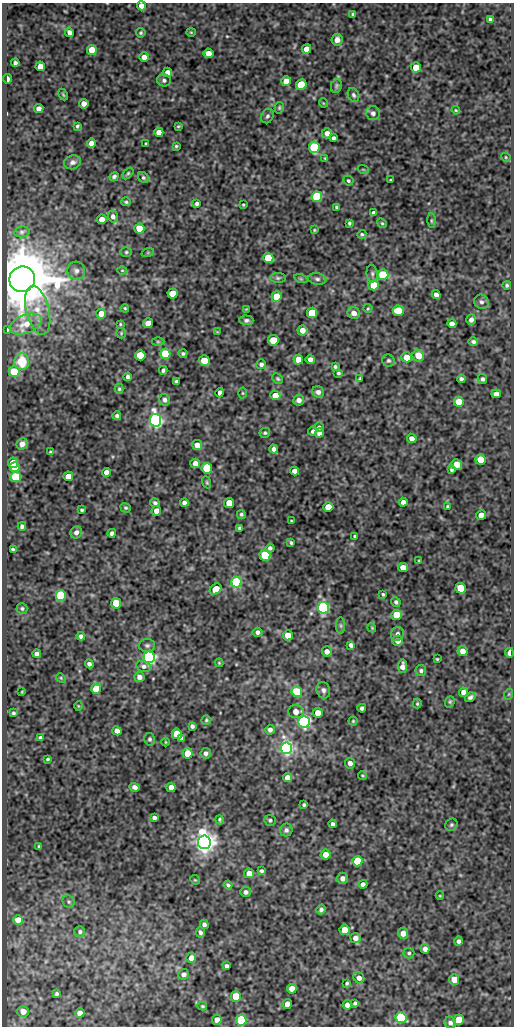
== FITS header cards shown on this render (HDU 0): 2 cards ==
NAXIS1  =                  512
NAXIS2  =                 1024

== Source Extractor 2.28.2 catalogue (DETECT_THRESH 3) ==
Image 512 x 1024 px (HDU 0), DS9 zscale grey, 1 PNG px = 1 image px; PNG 516 x 1028 px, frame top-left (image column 1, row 1024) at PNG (2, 3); each listed source drawn as its Kron ellipse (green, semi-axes under 4 px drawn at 4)
Background 71.1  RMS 0.49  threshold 1.46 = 3 sigma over >= 5 px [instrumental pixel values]
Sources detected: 293; all 293 listed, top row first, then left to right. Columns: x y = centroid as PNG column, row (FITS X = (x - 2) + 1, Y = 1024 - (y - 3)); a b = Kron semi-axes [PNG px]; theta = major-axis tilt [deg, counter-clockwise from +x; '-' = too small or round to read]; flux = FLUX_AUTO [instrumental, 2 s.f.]
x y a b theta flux
141 6 4 4 - 220
353 14 4 3 - 53
490 19 4 3 - 60
69 32 5 4 - 130
191 32 4 4 - 31
141 33 5 5 - 46
337 40 6 5 - 220
306 49 5 4 - 230
92 50 5 5 - 530
208 53 5 5 - 330
144 57 5 4 - 190
15 63 4 4 - 81
40 66 5 4 - 440
416 67 5 5 - 580
167 72 4 4 - 190
7 79 5 3 - 290
164 80 7 6 - 85
286 81 5 5 - 310
301 85 5 5 - 1600
336 86 7 5 80 61
63 94 6 3 -63 40
353 95 7 5 -65 71
323 103 5 3 - 24
84 104 5 4 - 190
39 108 4 4 - 150
279 108 6 4 76 47
456 110 4 3 - 31
373 113 7 7 - 110
267 116 7 6 - 80
77 126 3 3 - 49
178 126 3 2 - 34
159 132 5 4 - 220
327 133 5 5 - 170
333 138 4 3 - 74
91 143 5 4 - 190
146 144 3 3 - 43
176 146 3 3 - 41
314 147 5 5 - 2800
506 157 5 4 - 33
325 158 4 3 - 36
72 162 8 7 - 130
363 169 5 3 - 28
128 173 7 4 54 53
114 177 5 4 - 77
143 177 6 5 - 59
348 180 5 4 - 48
391 180 3 2 - 28
317 197 5 5 - 3500
126 202 5 4 - 51
197 203 4 4 - 75
243 205 3 2 - 36
337 207 4 3 - 68
373 213 4 3 - 79
113 216 6 5 - 120
102 219 5 4 - 270
431 221 7 3 -90 44
349 223 4 3 - 49
382 223 5 4 - 45
139 229 5 5 - 960
314 230 4 3 - 33
22 232 8 5 11 66
362 234 5 4 - 48
126 252 6 5 - 51
148 252 6 4 19 43
268 258 5 5 - 1200
122 270 5 3 - 30
76 271 9 9 - 150
372 274 9 5 -84 78
383 275 5 5 - 2300
278 278 8 5 0 63
22 279 13 12 - 190000
301 279 7 4 -18 54
317 279 9 5 -8 97
374 285 5 5 - 690
507 285 4 4 - 53
173 293 5 5 - 830
436 295 4 4 - 130
276 297 5 5 - 690
481 302 7 7 - 110
125 308 4 3 - 36
368 308 4 4 - 34
246 309 3 3 - 24
38 310 25 11 -76 560
398 311 5 5 - 960
312 313 5 5 - 1800
354 313 6 5 - 200
101 314 5 5 - 510
246 320 7 5 -1 77
471 320 5 4 - 120
148 323 5 4 - 240
26 324 17 9 20 490
120 324 4 3 - 34
452 324 4 4 - 150
7 330 4 2 - 30
302 330 5 5 - 250
217 332 4 4 - 25
121 333 5 5 - 41
273 340 5 5 - 910
158 342 6 4 -1 43
473 342 5 4 - 73
165 354 5 5 - 1300
183 354 4 4 - 59
140 355 5 5 - 850
418 356 6 5 - 530
407 357 5 5 - 430
298 359 5 5 - 450
310 359 4 4 - 160
204 360 5 5 - 590
388 361 6 6 - 69
22 362 8 7 - 1000
261 364 5 5 - 75
335 367 4 3 - 54
163 370 4 3 - 67
14 372 5 5 - 1400
338 373 5 4 - 50
128 377 4 4 - 86
278 379 5 5 - 49
360 379 4 3 - 43
461 379 4 4 - 81
482 379 5 5 - 84
176 381 3 3 - 56
119 389 5 4 - 48
318 392 6 5 - 130
220 393 5 4 - 100
243 393 5 3 - 34
496 394 4 4 - 170
275 395 5 4 - 530
165 400 6 5 - 110
299 400 5 5 - 150
459 402 5 5 - 610
117 416 4 3 - 75
155 420 6 5 - 13000
319 427 5 4 - 70
313 431 4 3 - 74
265 433 5 5 - 52
319 433 5 4 - 200
412 438 5 4 - 180
22 444 6 5 - 180
197 445 5 5 - 270
274 449 4 4 - 110
50 452 3 3 - 37
480 460 5 5 - 750
13 463 5 5 - 570
195 463 5 5 - 190
457 464 6 5 - 380
15 467 5 4 - 490
207 468 5 5 - 1900
451 470 4 3 - 57
295 471 4 4 - 210
106 472 4 4 - 240
68 476 5 5 - 450
16 477 5 5 - 2700
207 482 6 4 -71 41
403 502 4 4 - 140
155 503 5 3 - 66
184 503 4 4 - 120
229 503 5 5 - 670
448 506 4 3 - 49
328 507 5 5 - 520
126 508 5 4 - 54
82 510 3 3 - 44
156 511 5 5 - 240
241 514 5 4 - 53
481 515 5 5 - 280
291 521 3 2 - 26
22 526 4 4 - 81
240 528 4 4 - 75
76 532 6 5 - 130
112 533 4 4 - 99
355 536 3 3 - 56
291 543 4 3 - 48
270 548 5 4 - 87
13 549 4 3 - 51
265 555 5 5 - 2200
419 561 4 3 - 35
403 567 5 4 - 330
236 582 5 5 - 4000
461 588 5 5 - 1500
216 589 6 5 - 430
383 594 3 3 - 41
61 595 5 5 - 3300
396 602 5 4 - 71
116 603 5 5 - 800
22 608 5 5 - 56
323 608 5 5 - 9300
397 615 5 5 - 950
341 626 8 4 -89 62
372 628 4 3 - 30
258 632 5 4 - 110
397 634 7 6 - 110
288 635 5 5 - 550
81 636 4 4 - 110
398 641 5 5 - 210
147 645 8 6 -1 82
351 645 4 4 - 100
327 651 5 5 - 170
463 651 5 5 - 230
510 653 5 3 - 260
37 654 4 4 - 120
149 657 6 5 - 12000
437 659 3 2 - 30
219 663 4 4 - 30
89 664 4 4 - 90
144 666 7 5 -15 87
402 666 7 4 82 180
421 671 5 5 - 71
139 677 5 5 - 190
61 678 5 4 - 37
96 689 5 5 - 840
323 690 8 6 -71 120
22 692 3 3 - 27
297 692 5 5 - 1900
464 692 5 4 - 240
509 694 6 3 71 32
470 697 6 4 34 88
450 702 6 4 69 47
417 704 5 4 - 36
78 706 5 3 - 27
362 708 4 4 - 79
296 712 8 6 4 300
13 713 4 3 - 51
318 713 5 5 - 420
206 720 5 4 - 45
353 721 4 4 - 36
304 722 5 5 - 9200
192 726 4 4 - 75
270 730 5 5 - 110
117 731 4 4 - 200
177 734 5 5 - 640
40 738 4 3 - 66
181 738 4 4 - 80
150 739 6 5 - 64
165 742 4 3 - 26
286 748 6 5 - 13000
188 753 5 5 - 630
206 753 5 5 - 99
48 759 3 3 - 44
350 763 5 5 - 140
362 775 4 4 - 41
287 777 5 4 - 200
135 787 5 4 - 110
171 787 4 4 - 270
304 805 4 3 - 49
154 818 4 4 - 93
220 820 4 3 - 52
270 820 6 5 - 63
333 824 4 4 - 77
451 825 6 5 - 63
286 830 6 6 - 94
204 842 7 6 - 33000
39 846 3 3 - 39
326 854 5 5 - 280
357 861 5 5 - 1500
261 871 4 3 - 62
249 873 5 4 - 300
342 878 6 5 - 140
195 880 5 4 - 37
363 884 4 4 - 100
228 885 4 3 - 58
246 892 5 5 - 100
440 896 4 3 - 28
69 902 6 5 - 58
321 910 5 4 - 82
18 920 5 5 - 330
204 924 5 4 - 95
344 930 5 5 - 390
80 932 6 5 - 75
200 932 5 4 - 95
403 933 5 5 - 240
355 938 5 5 - 150
458 941 4 4 - 92
425 949 4 4 - 150
409 953 5 5 - 61
191 958 5 5 - 240
226 966 4 3 - 81
184 974 5 5 - 130
359 978 6 5 - 150
454 979 5 5 - 490
347 983 3 3 - 48
292 989 5 4 - 370
57 994 3 3 - 58
236 996 5 5 - 810
355 1003 4 3 - 64
287 1004 5 4 - 220
347 1005 5 4 - 270
202 1006 5 3 - 45
23 1011 5 5 - 220
80 1013 5 4 - 230
401 1018 5 5 - 3800
217 1020 5 4 - 190
241 1020 5 5 - 3200
459 1020 5 5 - 960
450 1023 6 5 - 120
At the frame edge (FLAGS 8, measured only in part): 1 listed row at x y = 141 6